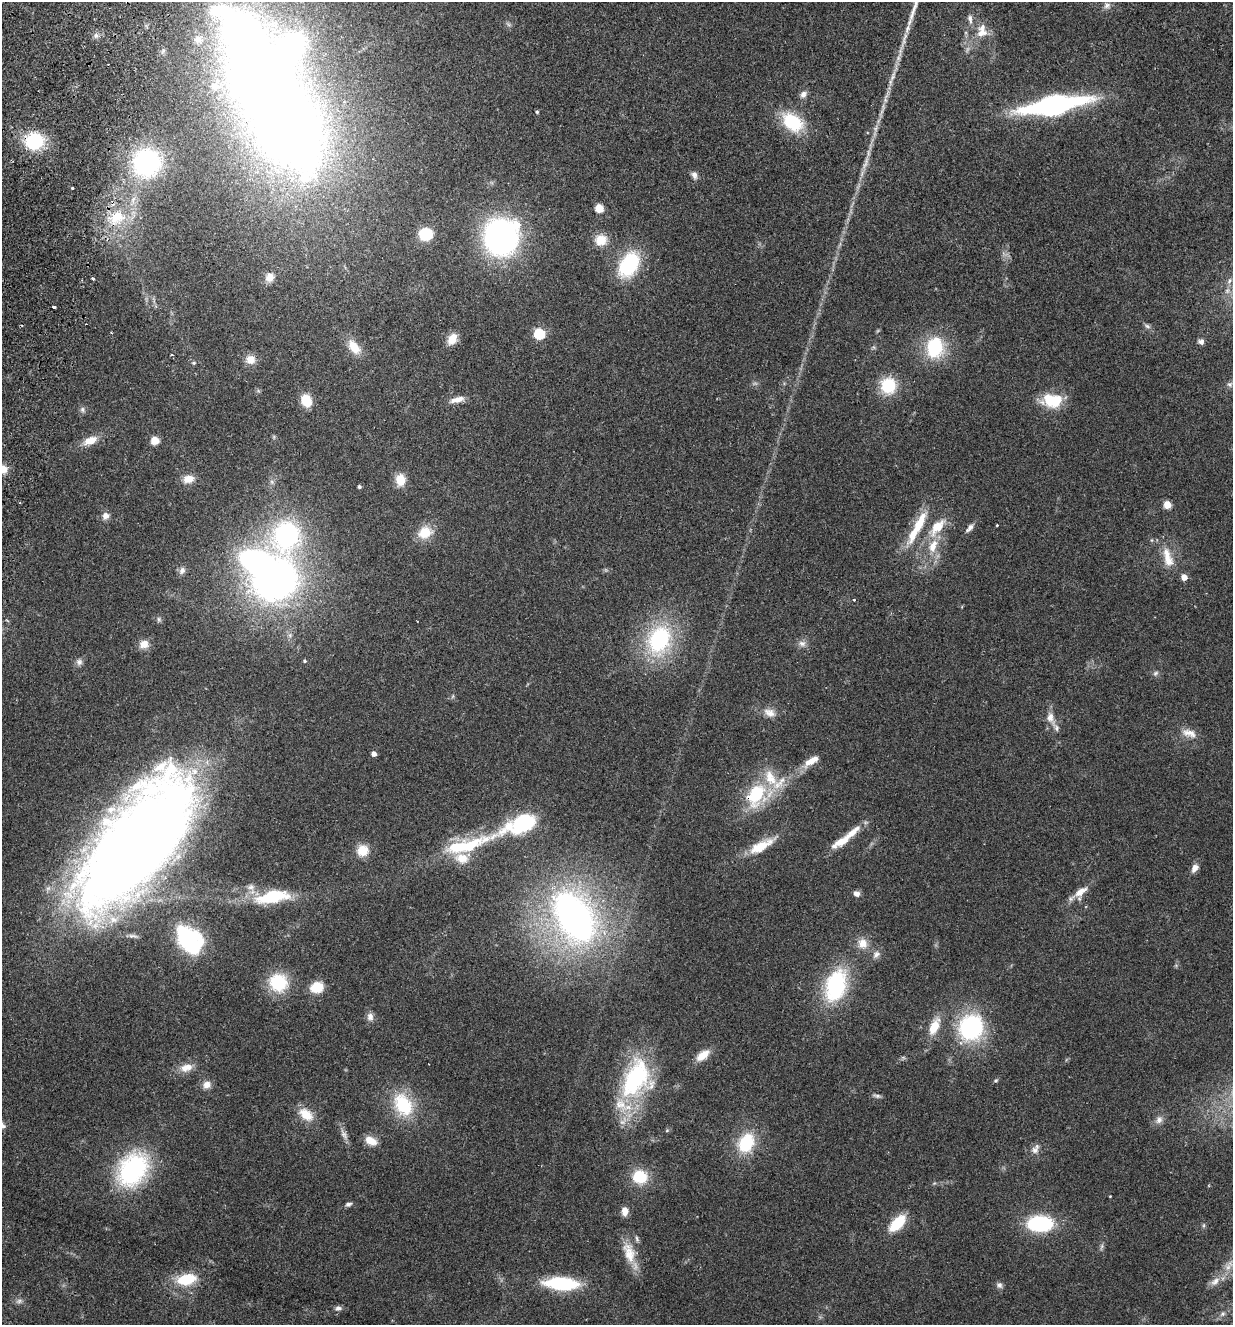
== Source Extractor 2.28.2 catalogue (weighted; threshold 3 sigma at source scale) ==
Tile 11 of 4 x 4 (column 3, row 3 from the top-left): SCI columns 2649-3879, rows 1348-2670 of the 5425 x 5337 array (HDU 1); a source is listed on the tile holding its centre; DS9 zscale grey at full resolution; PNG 1235 x 1327 px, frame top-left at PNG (2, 2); no overlay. Shown black and unused: <1% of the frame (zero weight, under 2 of 3 exposures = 3% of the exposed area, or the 3 px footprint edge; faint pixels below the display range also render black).
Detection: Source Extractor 2.28.2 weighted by HDU 2 'WHT'; one run over the whole footprint, this tile lists its part. Background 0.152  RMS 0.01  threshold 0.047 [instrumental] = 3 sigma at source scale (4.5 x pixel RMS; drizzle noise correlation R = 1.50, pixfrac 1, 0.05/0.05 arcsec/px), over >= 5 px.
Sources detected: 152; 2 too faint to see at this stretch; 7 inside a brighter object's white glare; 1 cosmic-ray / hot-pixel residue — not listed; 13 inside a brighter listed object's ellipse — not listed separately; the other 129 listed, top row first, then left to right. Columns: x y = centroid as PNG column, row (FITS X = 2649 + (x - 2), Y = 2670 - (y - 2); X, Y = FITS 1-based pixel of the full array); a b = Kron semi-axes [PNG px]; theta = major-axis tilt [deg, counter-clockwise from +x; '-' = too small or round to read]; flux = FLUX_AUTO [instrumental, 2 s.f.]
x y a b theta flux
1107 5 9 7 27 4.1
970 19 12 7 -80 4.5
982 33 18 9 11 11
96 35 7 6 - 3.2
198 40 13 11 -21 9.7
904 40 37 5 73 15
893 76 20 6 70 8.3
215 86 11 8 66 15
803 94 9 8 - 4.9
885 100 6 6 - 2.7
1054 105 62 17 10 210
537 112 4 4 - 1.4
792 122 22 15 -40 57
289 127 78 68 -61 980
876 128 12 4 81 4
34 141 16 14 12 67
147 163 27 26 - 140
865 165 12 6 65 5
694 175 11 7 -72 4.3
72 188 3 3 - 3.3
599 208 5 5 - 41
117 217 25 20 29 44
426 234 10 10 - 42
501 237 28 26 -85 300
601 240 14 12 18 16
629 264 25 16 60 81
270 277 12 10 71 8.1
93 279 3 3 - 3.5
54 307 3 2 - 2.7
1147 326 9 5 -21 2.8
539 334 6 5 - 95
452 339 12 9 59 14
1201 342 8 7 - 3.7
354 347 21 12 -53 18
935 347 21 17 82 61
172 355 4 3 - 1
250 360 11 10 - 11
194 363 5 4 - 1.5
1230 384 8 7 - 2.8
888 386 15 14 - 45
1049 399 21 15 -38 34
457 400 19 7 13 8.9
306 401 12 9 -67 21
82 409 7 7 - 3
155 440 5 5 - 34
90 441 19 10 22 14
2 469 12 10 10 11
188 479 14 10 9 11
400 480 13 10 -89 17
272 482 7 4 -72 2.1
359 486 4 4 - 2.2
1167 504 5 5 - 30
106 516 9 9 - 5.7
917 527 53 10 62 34
937 527 28 14 50 26
969 528 13 6 47 4.4
425 532 18 14 29 21
286 535 46 29 77 170
1168 558 30 11 -75 20
182 570 10 8 65 4.6
1184 577 4 4 - 14
274 581 36 29 19 440
854 600 3 3 - 1.6
159 619 7 5 -88 2.2
659 640 31 23 70 110
802 643 10 8 -13 5.1
144 644 12 10 16 9.2
305 661 4 4 - 1.6
79 662 9 8 - 4
1155 673 8 5 41 2.6
453 696 6 4 71 1.3
770 713 17 10 -24 9.1
1050 717 20 10 -70 10
1189 733 22 10 -15 11
374 754 4 4 - 7
811 761 22 9 32 13
756 795 32 22 63 62
522 823 28 12 22 130
842 841 30 10 33 19
136 844 125 49 52 2100
466 845 73 16 16 73
761 846 39 12 35 26
362 850 12 11 - 18
1194 868 10 7 59 6.4
1081 892 22 10 38 12
856 894 8 7 - 4.2
273 897 46 16 10 57
574 917 59 38 -60 400
188 939 23 15 -50 150
863 943 14 12 -62 12
876 954 11 8 48 5.3
278 983 19 18 - 49
836 985 33 20 74 100
317 987 9 8 - 33
370 1017 11 9 -80 5.4
934 1027 20 10 67 20
971 1027 28 24 62 110
703 1055 18 9 37 14
186 1068 17 10 12 12
635 1079 49 31 64 130
996 1081 6 5 - 1.6
207 1085 10 9 - 7.3
877 1096 10 5 -16 2.8
403 1105 30 20 -61 54
306 1114 20 12 -36 19
1159 1120 11 9 71 5.8
667 1130 6 3 20 1.2
344 1134 17 7 -62 5.9
371 1141 12 7 -27 15
746 1143 22 16 64 47
1035 1150 10 9 - 5.8
133 1169 40 28 56 130
640 1177 14 13 - 35
1110 1196 3 2 - 0.67
348 1204 8 5 16 2.9
625 1211 8 7 - 9.2
897 1223 18 9 47 36
1040 1224 21 13 1 93
1204 1225 6 4 71 1.5
1101 1247 10 3 75 2.1
629 1253 32 15 -74 23
1228 1267 11 9 78 7.9
186 1279 22 12 12 36
1215 1281 16 9 42 8.7
561 1283 29 11 -3 83
999 1285 8 8 - 3.4
19 1301 10 6 10 3.5
338 1308 9 7 2 3.5
1223 1314 9 6 41 3.5
Overlapping masked pixels (flux is a lower limit): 3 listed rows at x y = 34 141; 756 795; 136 844
Isophote crosses this tile's border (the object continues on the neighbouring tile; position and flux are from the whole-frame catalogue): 2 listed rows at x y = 2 469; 1228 1267